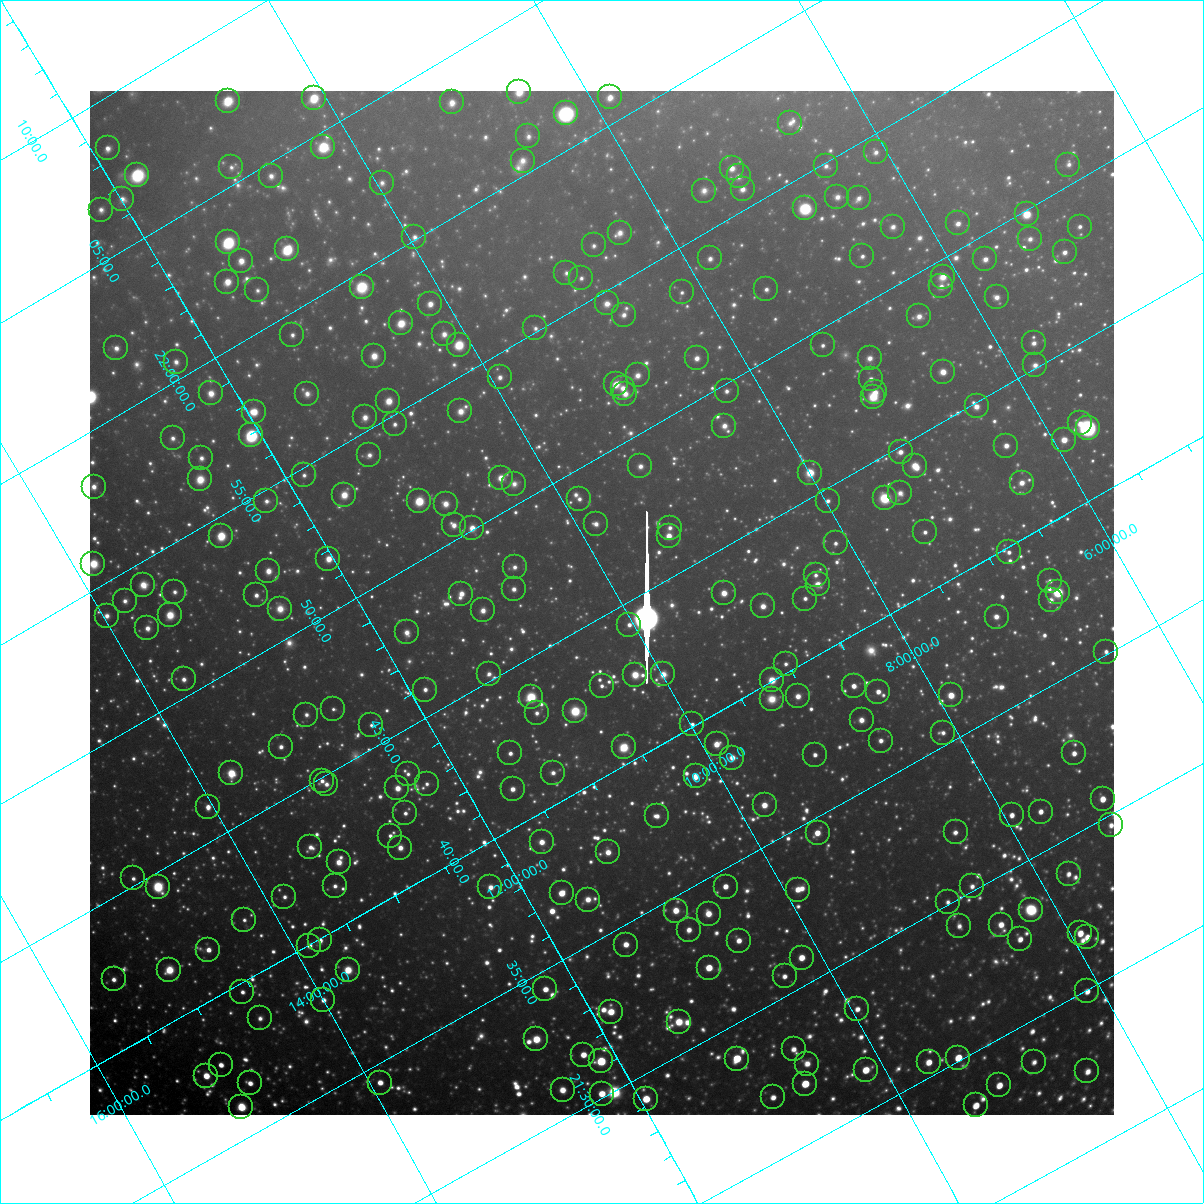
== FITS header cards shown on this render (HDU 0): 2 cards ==
NAXIS1  =                 1024 / Required FITS header
NAXIS2  =                 1024 / Required FITS header

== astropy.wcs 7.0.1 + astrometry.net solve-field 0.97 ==
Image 1024 x 1024 px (HDU 0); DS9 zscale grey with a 90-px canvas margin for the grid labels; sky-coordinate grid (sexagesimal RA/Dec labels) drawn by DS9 from the SOLVED WCS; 269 Tycho-2 reference stars matched to detected sources circled (green)
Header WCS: RA---TAN-SIP/DEC--TAN-SIP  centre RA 21:45:27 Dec +10:09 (326.36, +10.15 deg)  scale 31.7 arcsec/px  FOV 540.7' x 540.5'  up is +120 deg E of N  parity flipped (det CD > 0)
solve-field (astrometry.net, Tycho-2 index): VERIFIED the header's WCS against the Tycho-2 star catalogue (verified at 8 index scales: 11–298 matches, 0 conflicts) and refined it, rather than solving blind
Solved WCS: RA---TAN-SIP/DEC--TAN-SIP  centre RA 21:45:27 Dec +10:09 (326.36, +10.15 deg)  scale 31.7 arcsec/px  FOV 540.6' x 540.7'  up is +120 deg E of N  parity flipped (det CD > 0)
The solver's refit moves the header's centre by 1 arcsec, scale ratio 0.9998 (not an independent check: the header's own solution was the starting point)
Tycho-2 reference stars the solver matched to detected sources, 269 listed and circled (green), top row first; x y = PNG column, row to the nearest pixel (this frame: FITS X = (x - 90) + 1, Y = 1024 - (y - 91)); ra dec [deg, ICRS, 3 dp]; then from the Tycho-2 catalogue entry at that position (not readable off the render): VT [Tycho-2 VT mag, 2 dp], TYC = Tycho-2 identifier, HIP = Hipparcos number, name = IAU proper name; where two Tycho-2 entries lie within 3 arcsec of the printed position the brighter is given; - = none
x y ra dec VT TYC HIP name
519 92 330.663 +8.515 7.87 1135-27-1 - -
610 97 330.212 +7.852 7.99 1135-489-1 108663 -
314 98 331.544 +10.093 7.14 1140-1050-1 109117 -
228 101 331.914 +10.754 7.19 1140-823-1 109226 -
452 102 330.885 +9.071 8.43 1135-274-1 - -
566 113 330.288 +8.257 5.80 1135-877-1 108699 -
790 123 329.207 +6.605 9.56 557-1016-1 - -
528 136 330.279 +8.644 8.92 1135-1052-1 108696 -
323 147 331.130 +10.240 7.03 1139-952-1 108963 -
108 148 332.098 +11.870 8.47 1144-1408-1 - -
876 152 328.604 +6.084 8.94 557-543-1 108130 -
523 161 330.122 +8.796 9.16 1135-402-1 - -
1068 165 327.656 +4.681 9.41 552-1295-1 - -
826 166 328.721 +6.521 9.32 557-1015-1 - -
231 167 331.389 +11.026 9.31 1140-103-1 - -
732 168 329.124 +7.242 8.54 557-409-1 - -
137 175 331.761 +11.768 7.04 1144-731-1 109181 -
271 176 331.142 +10.766 8.79 1139-896-1 - -
739 176 329.030 +7.228 9.31 557-67-1 - -
382 183 330.587 +9.959 9.34 1139-435-1 - -
743 189 328.917 +7.254 8.76 557-367-1 108239 -
704 191 329.078 +7.554 9.29 1122-360-1 108286 -
837 197 328.434 +6.570 8.82 557-1163-1 - -
859 198 328.330 +6.415 9.07 557-1154-1 108038 -
122 199 331.643 +11.988 8.97 1144-1048-1 - -
805 208 328.491 +6.865 6.23 557-1205-1 108090 -
101 210 331.658 +12.197 9.12 1144-950-1 109154 -
1027 214 327.464 +5.213 7.46 552-597-1 107764 -
958 223 327.697 +5.774 8.46 556-1145-1 - -
893 227 327.961 +6.281 9.00 556-434-1 - -
1080 227 327.137 +4.868 9.06 552-1178-1 - -
620 233 329.133 +8.378 8.87 1122-558-1 - -
414 237 330.025 +9.954 9.04 1139-1487-1 - -
1030 239 327.261 +5.297 9.06 552-741-1 - -
228 242 330.829 +11.387 5.81 1143-506-1 108875 -
594 245 329.152 +8.634 9.23 1122-8-1 - -
287 249 330.506 +10.974 6.35 1139-756-1 108766 -
1065 252 327.006 +5.094 8.92 552-507-1 - -
862 256 327.871 +6.641 9.18 556-883-1 - -
710 258 328.531 +7.808 9.04 1122-270-1 - -
985 259 327.301 +5.723 8.78 556-1279-1 - -
241 261 330.628 +11.371 8.12 1143-1366-1 108806 -
566 273 329.066 +8.963 9.42 1122-123-1 - -
943 277 327.357 +6.121 8.35 556-1339-1 - -
581 278 328.959 +8.872 9.29 1122-271-1 - -
227 282 330.530 +11.568 7.84 1143-1548-1 - -
941 286 327.289 +6.176 9.12 556-826-1 - -
362 287 329.882 +10.576 7.18 1139-929-1 108566 -
766 289 328.045 +7.516 9.13 1122-920-1 - -
257 290 330.326 +11.381 9.50 1143-210-1 - -
682 292 328.398 +8.171 9.43 1122-1012-1 - -
997 297 326.963 +5.803 8.79 556-1033-1 - -
607 303 328.648 +8.792 8.92 1122-517-1 108143 -
430 304 329.441 +10.133 8.13 1139-161-1 108413 -
624 315 328.487 +8.711 8.75 1122-1459-1 - -
919 316 327.160 +6.475 9.03 556-798-1 - -
401 323 329.424 +10.440 7.34 1139-966-1 108408 -
535 328 328.779 +9.443 9.34 1126-1346-1 108187 -
444 334 329.145 +10.162 8.78 1126-1571-1 - -
292 335 329.826 +11.315 9.12 1143-602-1 - -
1034 343 326.449 +5.723 9.16 556-1133-1 - -
459 345 328.996 +10.097 7.17 1126-448-1 108263 -
823 345 327.364 +7.334 9.25 556-154-1 - -
116 348 330.524 +12.705 8.67 1143-619-1 108775 -
374 356 329.293 +10.790 8.23 1126-1585-1 - -
697 358 327.826 +8.347 8.61 1122-1390-1 107868 -
870 358 327.058 +7.032 8.69 556-232-1 107646 -
176 362 330.147 +12.316 8.98 1143-1525-1 - -
1035 365 326.275 +5.809 9.14 556-1374-1 - -
943 372 326.631 +6.535 7.87 556-959-1 - -
638 375 327.959 +8.873 8.94 1122-1065-1 - -
500 377 328.561 +9.930 8.85 1126-511-1 - -
871 379 326.895 +7.117 9.24 556-927-1 - -
616 384 327.986 +9.079 7.84 1122-901-1 107925 -
623 388 327.927 +9.042 8.41 1122-759-1 107902 -
727 391 327.438 +8.266 9.32 1121-1422-1 107754 -
875 392 326.771 +7.141 8.79 556-599-1 107559 -
211 393 329.744 +12.194 8.32 1143-700-1 - -
307 394 329.306 +11.466 8.99 1130-1729-1 108367 -
625 394 327.871 +9.050 8.72 1122-865-1 - -
873 397 326.745 +7.175 7.76 556-38-1 107549 -
388 401 328.881 +10.880 7.83 1126-16-1 108228 -
977 406 326.216 +6.433 8.14 555-962-1 - -
460 411 328.476 +10.380 8.40 1126-843-1 - -
254 412 329.406 +11.947 7.51 1143-1360-1 108396 -
365 417 328.861 +11.133 8.42 1126-988-1 - -
1080 423 325.633 +5.719 8.97 555-392-1 - -
395 424 328.673 +10.938 9.06 1126-1161-1 - -
724 426 327.183 +8.435 8.74 1121-640-1 - -
1088 428 325.564 +5.680 5.50 555-1663-1 107151 -
251 435 329.235 +12.076 5.54 1130-1972-1 108339 -
173 438 329.570 +12.682 9.19 1143-89-1 - -
1064 440 325.577 +5.912 7.62 555-42-1 107153 -
1006 446 325.785 +6.377 8.26 555-1244-1 - -
901 452 326.202 +7.209 8.37 555-43-1 - -
369 455 328.549 +11.266 9.03 1130-1398-1 - -
201 458 329.286 +12.554 9.19 1130-1806-1 - -
640 466 327.245 +9.253 9.14 1121-1093-1 107698 -
915 466 326.033 +7.158 7.49 555-887-1 - -
810 473 326.442 +7.988 7.33 1121-1547-1 107447 -
304 475 328.688 +11.853 9.33 1130-910-1 - -
501 478 327.781 +10.368 7.93 1126-1094-1 107858 -
200 479 329.127 +12.659 7.86 1130-1661-1 108307 -
1022 483 325.432 +6.421 8.47 555-1126-1 107107 -
514 484 327.674 +10.292 9.35 1126-794-1 - -
94 487 329.554 +13.494 8.59 1147-676-1 - -
900 493 325.888 +7.392 9.39 555-1089-1 - -
344 495 328.354 +11.634 7.92 1130-768-1 108051 -
885 498 325.916 +7.529 6.60 1121-1130-1 107271 -
579 499 327.266 +9.862 9.08 1125-1549-1 - -
266 501 328.656 +12.253 9.21 1130-1130-1 - -
419 501 327.966 +11.091 6.68 1126-413-1 107919 -
828 501 326.146 +7.977 8.97 1121-1040-1 - -
446 504 327.828 +10.902 8.34 1126-443-1 - -
596 524 326.999 +9.846 8.81 1125-2072-1 - -
454 525 327.624 +10.935 8.71 1126-185-1 107811 -
472 528 327.521 +10.807 7.88 1126-200-1 107780 -
670 528 326.639 +9.299 9.28 1121-541-1 - -
925 532 325.477 +7.372 9.24 555-717-1 107118 -
221 536 328.592 +12.751 6.61 1130-233-1 108127 -
669 536 326.581 +9.342 7.67 1121-767-1 107495 -
836 543 325.784 +8.103 9.27 1121-1170-1 - -
1009 552 324.954 +6.820 9.01 555-979-1 106962 -
328 559 327.928 +12.036 7.63 1130-1171-1 107903 -
93 564 328.956 +13.839 7.86 1134-801-1 108249 -
515 567 327.027 +10.656 8.98 1125-883-1 - -
268 571 328.105 +12.547 8.29 1130-1367-1 - -
816 575 325.626 +8.394 9.55 1121-354-1 - -
1050 581 324.555 +6.633 9.43 555-29-1 - -
818 584 325.547 +8.415 8.53 1121-838-1 107146 -
143 585 328.565 +13.557 8.64 1134-1052-1 - -
514 589 326.860 +10.760 8.69 1125-1069-1 - -
174 592 328.367 +13.351 9.42 1134-1772-1 - -
1058 592 324.432 +6.618 6.18 555-1661-1 106783 -
724 593 325.893 +9.172 7.87 1121-1053-1 - -
461 594 327.059 +11.178 8.21 1125-214-1 107647 -
256 595 327.971 +12.747 8.74 1130-61-1 - -
805 599 325.492 +8.575 9.15 1120-184-1 - -
1051 600 324.404 +6.710 9.47 555-121-1 - -
125 601 328.523 +13.767 9.10 1134-1030-1 - -
763 606 325.619 +8.931 8.31 1121-1005-1 107169 -
280 609 327.758 +12.626 8.82 1130-653-1 107848 -
483 610 326.832 +11.089 8.59 1125-836-1 - -
170 615 328.208 +13.489 7.47 1134-1169-1 108002 -
107 616 328.489 +13.969 9.00 1134-534-1 - -
997 617 324.514 +7.195 8.65 555-129-1 - -
629 625 326.068 +10.034 8.81 1125-2001-1 - -
147 628 328.207 +13.716 8.54 1134-1734-1 108001 -
407 632 327.003 +11.766 8.91 1129-1655-1 107628 -
1106 652 323.769 +6.513 9.09 554-1646-1 - -
786 664 325.072 +9.010 9.44 1120-729-1 - -
489 674 326.312 +11.321 9.58 1129-445-1 - -
663 674 325.532 +9.992 8.47 1125-1426-1 - -
635 675 325.654 +10.208 7.59 1125-1349-1 107184 -
184 679 327.642 +13.668 9.02 1134-1771-1 - -
772 680 325.008 +9.185 6.99 1120-161-1 106981 -
602 686 325.716 +10.512 9.33 1125-1586-1 - -
854 686 324.603 +8.585 8.25 1120-776-1 106841 -
425 690 326.475 +11.877 8.86 1129-1994-1 107461 -
878 692 324.451 +8.423 8.48 1120-1518-1 - -
951 695 324.105 +7.883 7.80 1120-1401-1 106677 -
798 696 324.768 +9.056 8.54 1120-523-1 - -
531 697 325.943 +11.101 7.31 1125-772-1 107280 -
772 699 324.861 +9.270 9.03 1120-327-1 - -
333 709 326.735 +12.663 9.72 1129-1202-1 - -
575 711 325.637 +10.824 6.03 1125-925-1 107173 -
537 713 325.793 +11.127 9.33 1125-1382-1 - -
306 715 326.812 +12.891 9.42 1129-124-1 - -
862 720 324.306 +8.674 8.67 1120-470-1 - -
692 724 325.015 +9.987 8.96 1124-904-1 - -
371 725 326.439 +12.444 9.66 1129-1647-1 - -
943 733 323.851 +8.105 9.49 1120-1326-1 - -
881 741 324.062 +8.616 9.05 1120-1110-1 106664 -
717 744 324.754 +9.888 7.96 1124-1088-1 106895 -
281 747 326.676 +13.226 8.94 1133-839-1 - -
624 747 325.139 +10.612 7.03 1124-401-1 107028 -
510 753 325.597 +11.505 8.92 1129-433-1 - -
1074 753 323.124 +7.195 8.75 554-1335-1 106357 -
815 755 324.240 +9.181 8.97 1120-423-1 - -
732 758 324.581 +9.826 8.42 1124-1552-1 - -
231 773 326.693 +13.720 6.70 1133-1901-1 107531 -
553 773 325.256 +11.263 9.32 1128-1642-1 107062 -
408 774 325.892 +12.377 9.68 1129-1368-1 - -
696 776 324.599 +10.185 8.07 1124-2040-1 106839 -
322 781 326.224 +13.062 9.02 1129-572-1 107375 -
326 784 326.177 +13.043 9.32 1129-1881-1 - -
427 784 325.731 +12.276 9.54 1129-1271-1 - -
397 788 325.827 +12.518 7.90 1129-1437-1 107246 -
513 789 325.308 +11.643 8.44 1128-960-1 - -
1103 799 322.650 +7.174 7.92 554-430-1 106195 -
765 805 324.071 +9.785 7.94 1124-1296-1 106666 -
208 807 326.534 +14.043 8.27 1133-1356-1 - -
1041 812 322.820 +7.700 8.56 1119-807-1 - -
405 813 325.596 +12.567 9.25 1129-928-1 - -
1012 815 322.917 +7.936 8.46 1119-251-1 - -
657 816 324.458 +10.655 9.09 1124-1349-1 - -
1111 825 322.413 +7.223 9.19 541-1777-1 - -
956 832 323.028 +8.442 9.21 1119-1340-1 106330 -
818 833 323.624 +9.500 7.96 1124-1756-3 106519 -
390 836 325.489 +12.781 9.10 1128-713-1 - -
542 842 324.765 +11.650 8.32 1128-1656-1 106902 -
310 847 325.756 +13.439 9.38 1133-215-1 - -
400 848 325.349 +12.756 8.46 1128-607-1 107085 -
608 852 324.392 +11.187 8.31 1124-939-1 106760 -
339 862 325.511 +13.289 8.27 1132-1070-1 107131 -
1069 874 322.220 +7.757 8.79 1119-1083-1 106054 -
133 878 326.307 +14.920 9.40 1133-234-1 107401 -
335 886 325.341 +13.420 9.35 1132-500-1 - -
972 886 322.538 +8.547 9.42 1119-762-1 - -
158 887 326.131 +14.772 6.02 1133-1258-1 107350 -
490 887 324.638 +12.238 8.92 1128-1479-1 - -
726 887 323.609 +10.435 8.15 1123-636-1 106516 -
798 890 323.270 +9.894 8.31 1123-544-1 - -
562 893 324.277 +11.719 7.25 1128-522-1 106725 -
284 897 325.482 +13.851 9.47 1132-1278-1 - -
588 900 324.113 +11.545 8.65 1128-384-1 - -
948 902 322.524 +8.800 9.46 1119-248-1 - -
1031 910 322.103 +8.196 6.60 1119-873-1 106021 -
676 911 323.640 +10.919 7.97 1124-733-1 106526 -
709 914 323.472 +10.682 8.15 1123-1103-1 106471 -
244 920 325.482 +14.257 9.62 1132-1181-1 - -
1001 925 322.119 +8.489 8.72 1119-1471-1 - -
959 926 322.288 +8.816 9.33 1119-992-1 - -
689 930 323.432 +10.902 8.70 1123-299-1 106460 -
1080 933 321.712 +7.921 8.04 1119-975-1 105896 -
1087 937 321.654 +7.885 8.33 1106-1193-1 - -
1020 939 321.924 +8.405 8.61 1119-1477-1 105968 -
320 940 324.981 +13.768 8.78 1132-426-1 - -
739 941 323.130 +10.565 8.51 1123-791-1 - -
626 945 323.594 +11.448 8.37 1127-998-1 - -
309 946 324.987 +13.872 8.91 1132-1844-1 - -
208 950 325.407 +14.659 8.35 1132-1853-1 107099 -
802 958 322.724 +10.157 7.89 1123-394-1 106221 -
709 968 323.049 +10.911 7.21 1123-293-1 106337 -
169 970 325.424 +15.042 7.37 1665-1289-1 107105 -
348 970 324.624 +13.684 7.76 1132-1964-1 106850 -
785 976 322.653 +10.369 8.94 1123-490-1 - -
114 979 325.600 +15.505 9.14 1665-297-1 - -
545 989 323.598 +12.257 8.11 1127-542-1 106513 -
1087 991 321.237 +8.117 8.61 1106-1220-1 - -
242 992 324.922 +14.581 9.05 1132-1367-1 - -
323 1000 324.498 +14.000 8.97 1132-724-1 - -
857 1009 322.085 +9.951 8.73 1123-2179-1 - -
611 1012 323.135 +11.851 7.92 1127-1372-1 106361 -
260 1018 324.636 +14.561 9.51 1132-561-1 - -
679 1022 322.758 +11.374 8.22 1127-1262-1 106232 -
536 1039 323.246 +12.540 7.50 1127-793-1 106397 -
794 1049 322.049 +10.611 8.80 1123-1730-1 106005 -
583 1055 322.919 +12.245 8.31 1127-98-1 - -
958 1058 321.274 +9.384 7.44 1110-2259-1 105747 -
737 1059 322.220 +11.085 7.37 1123-2302-1 106053 -
601 1061 322.790 +12.137 6.09 1127-2451-1 106243 -
929 1062 321.366 +9.630 8.34 1110-1509-1 105785 -
1034 1062 320.918 +8.825 8.95 1106-532-1 - -
807 1064 321.878 +10.568 9.03 1123-2112-1 105958 -
221 1065 324.444 +15.058 8.33 1665-1661-1 106788 -
866 1070 321.575 +10.145 7.61 1110-1135-1 105847 -
1087 1071 320.619 +8.454 8.69 1106-1846-1 105538 -
206 1076 324.424 +15.216 7.54 1665-1497-1 106775 -
250 1083 324.169 +14.913 8.47 1132-47-1 - -
380 1083 323.597 +13.920 8.24 1131-1258-1 106512 -
805 1084 321.728 +10.668 7.01 1123-1902-1 105902 -
999 1085 320.886 +9.188 8.11 1106-85-1 - -
563 1090 322.735 +12.555 8.61 1127-501-1 106222 -
602 1094 322.535 +12.271 7.68 1127-856-1 106157 -
773 1097 321.763 +10.973 8.78 1123-1840-1 - -
646 1099 322.300 +11.953 7.47 1127-2231-1 106075 -
976 1105 320.831 +9.453 7.76 1110-1975-1 105597 -
241 1107 324.021 +15.082 6.62 1665-1555-1 106643 -